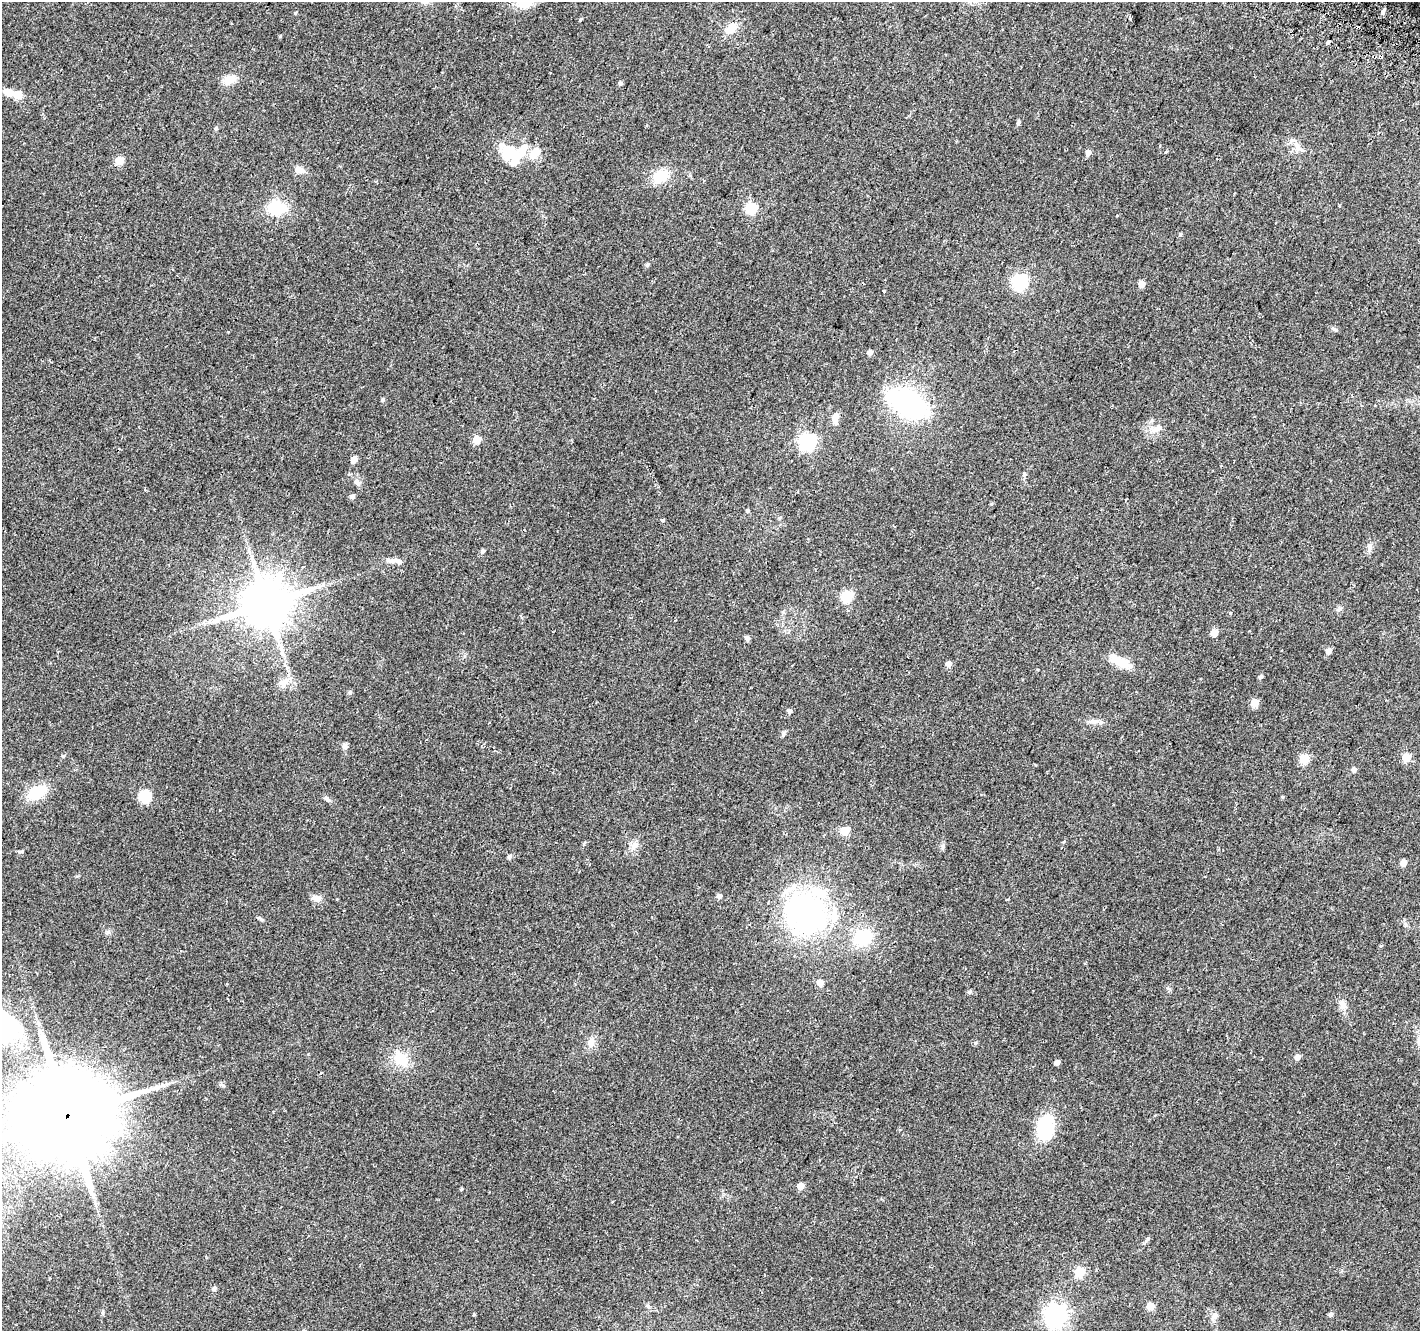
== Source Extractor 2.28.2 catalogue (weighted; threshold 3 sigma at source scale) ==
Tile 10 of 4 x 4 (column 2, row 3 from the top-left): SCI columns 1441-2858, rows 1629-2957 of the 5709 x 5850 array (HDU 1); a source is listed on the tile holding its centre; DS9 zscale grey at full resolution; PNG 1422 x 1333 px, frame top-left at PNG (2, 2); no overlay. Shown black and unused: <1% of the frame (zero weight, under 2 of 3 exposures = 2% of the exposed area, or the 3 px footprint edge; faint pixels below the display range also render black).
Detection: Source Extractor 2.28.2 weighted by HDU 2 'WHT'; one run over the whole footprint, this tile lists its part. Background 0.0558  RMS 0.011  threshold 0.0496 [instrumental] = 3 sigma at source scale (4.5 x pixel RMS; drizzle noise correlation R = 1.50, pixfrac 1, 0.0396/0.0396 arcsec/px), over >= 5 px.
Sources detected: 114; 2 inside a brighter object's white glare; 1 cosmic-ray / hot-pixel residue — not listed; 7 inside a brighter listed object's ellipse — not listed separately; the other 104 listed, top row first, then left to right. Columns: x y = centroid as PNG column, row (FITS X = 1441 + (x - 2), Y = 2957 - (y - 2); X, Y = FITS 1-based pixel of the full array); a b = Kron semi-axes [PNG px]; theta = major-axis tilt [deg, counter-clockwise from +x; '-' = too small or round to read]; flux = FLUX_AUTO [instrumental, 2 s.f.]
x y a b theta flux
525 3 24 12 10 19
1383 11 7 5 65 3.5
295 13 4 4 - 1.3
580 19 6 3 81 1.3
731 28 17 12 44 14
280 36 4 3 - 1.2
1328 42 5 3 - 16
1381 57 4 3 - 8.8
229 80 14 9 22 15
620 83 5 4 - 2.6
18 95 10 9 - 12
1018 123 5 4 - 2.8
216 128 6 4 -89 1.6
1298 148 11 6 80 5.4
509 151 26 22 86 35
1166 152 4 3 - 1
534 153 17 10 40 16
1088 153 5 4 - 9.1
119 161 5 5 - 29
299 170 13 8 -23 6.9
660 176 17 13 32 27
277 208 19 15 3 42
751 208 6 5 - 95
1117 215 3 3 - 2.3
1275 223 3 2 - 0.96
1180 234 5 4 - 1.4
647 265 6 4 59 2
1019 282 6 6 - 220
1141 284 5 5 - 10
884 291 4 3 - 7.9
1334 329 10 4 -21 2.5
869 353 5 4 - 5.7
383 400 5 4 - 1.6
907 403 36 22 -32 190
835 417 9 5 86 13
1158 428 11 10 - 7.4
477 440 5 5 - 26
807 441 7 7 - 300
354 459 7 6 - 5.7
1024 474 6 5 - 1.8
357 482 10 7 -46 4.4
352 497 5 5 - 3.6
747 510 6 4 70 1.3
662 520 5 4 - 1.4
1370 547 12 6 88 4
482 551 5 4 - 2.7
392 560 12 7 1 5.6
847 596 6 5 - 92
266 604 15 13 28 4400
1339 609 7 4 45 2.3
1214 633 5 5 - 18
747 638 5 5 - 3.6
1329 651 5 5 - 7.7
1120 662 26 10 -27 22
948 664 5 5 - 6.7
1260 677 5 4 - 2.7
284 682 17 9 53 9.8
350 692 6 5 - 2
1254 703 5 5 - 27
789 711 5 5 - 3.5
1094 721 14 7 4 6.1
783 734 9 4 79 1.9
345 746 8 7 - 3.7
63 756 5 4 - 1.3
1406 757 5 5 - 29
1304 758 5 5 - 44
1354 770 5 4 - 4.7
37 792 22 12 31 35
145 796 13 11 53 24
1282 797 5 3 - 0.99
326 798 9 6 -30 2.9
844 831 5 5 - 36
1063 842 5 3 - 1.1
584 844 7 4 65 1.8
634 846 15 8 64 7.6
942 846 8 5 -84 2.5
509 857 6 5 - 1.9
1403 863 5 4 - 11
719 896 5 4 - 5.4
316 898 10 7 -5 7.7
806 914 34 30 -54 340
259 918 6 4 -1 1.5
862 937 28 22 21 44
820 983 5 5 - 12
969 992 5 5 - 2.4
1343 1005 13 9 -77 7.2
3 1026 37 28 -32 98
591 1042 13 10 89 7.8
976 1043 5 5 - 1.5
1297 1057 5 5 - 6.6
401 1059 19 15 -52 27
1057 1062 4 4 - 6.2
67 1116 28 24 45 20000
1045 1128 25 16 80 60
800 1186 5 5 - 13
461 1189 4 3 - 1.2
1080 1272 5 5 - 55
214 1289 5 4 - 3.3
648 1306 6 5 - 2
1150 1306 5 5 - 21
103 1313 6 4 90 1.5
1056 1315 8 8 - 640
1330 1315 5 5 - 3.1
1215 1316 9 7 33 4.5
Overlapping masked pixels (flux is a lower limit): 2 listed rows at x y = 1381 57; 67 1116
Isophote crosses this tile's border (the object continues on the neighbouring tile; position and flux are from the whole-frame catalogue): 3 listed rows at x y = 525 3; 3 1026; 67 1116
Unlisted compact peaks at least as high as the median listed source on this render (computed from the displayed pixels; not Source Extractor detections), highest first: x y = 19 852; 474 1314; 1230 613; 223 1085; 228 332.